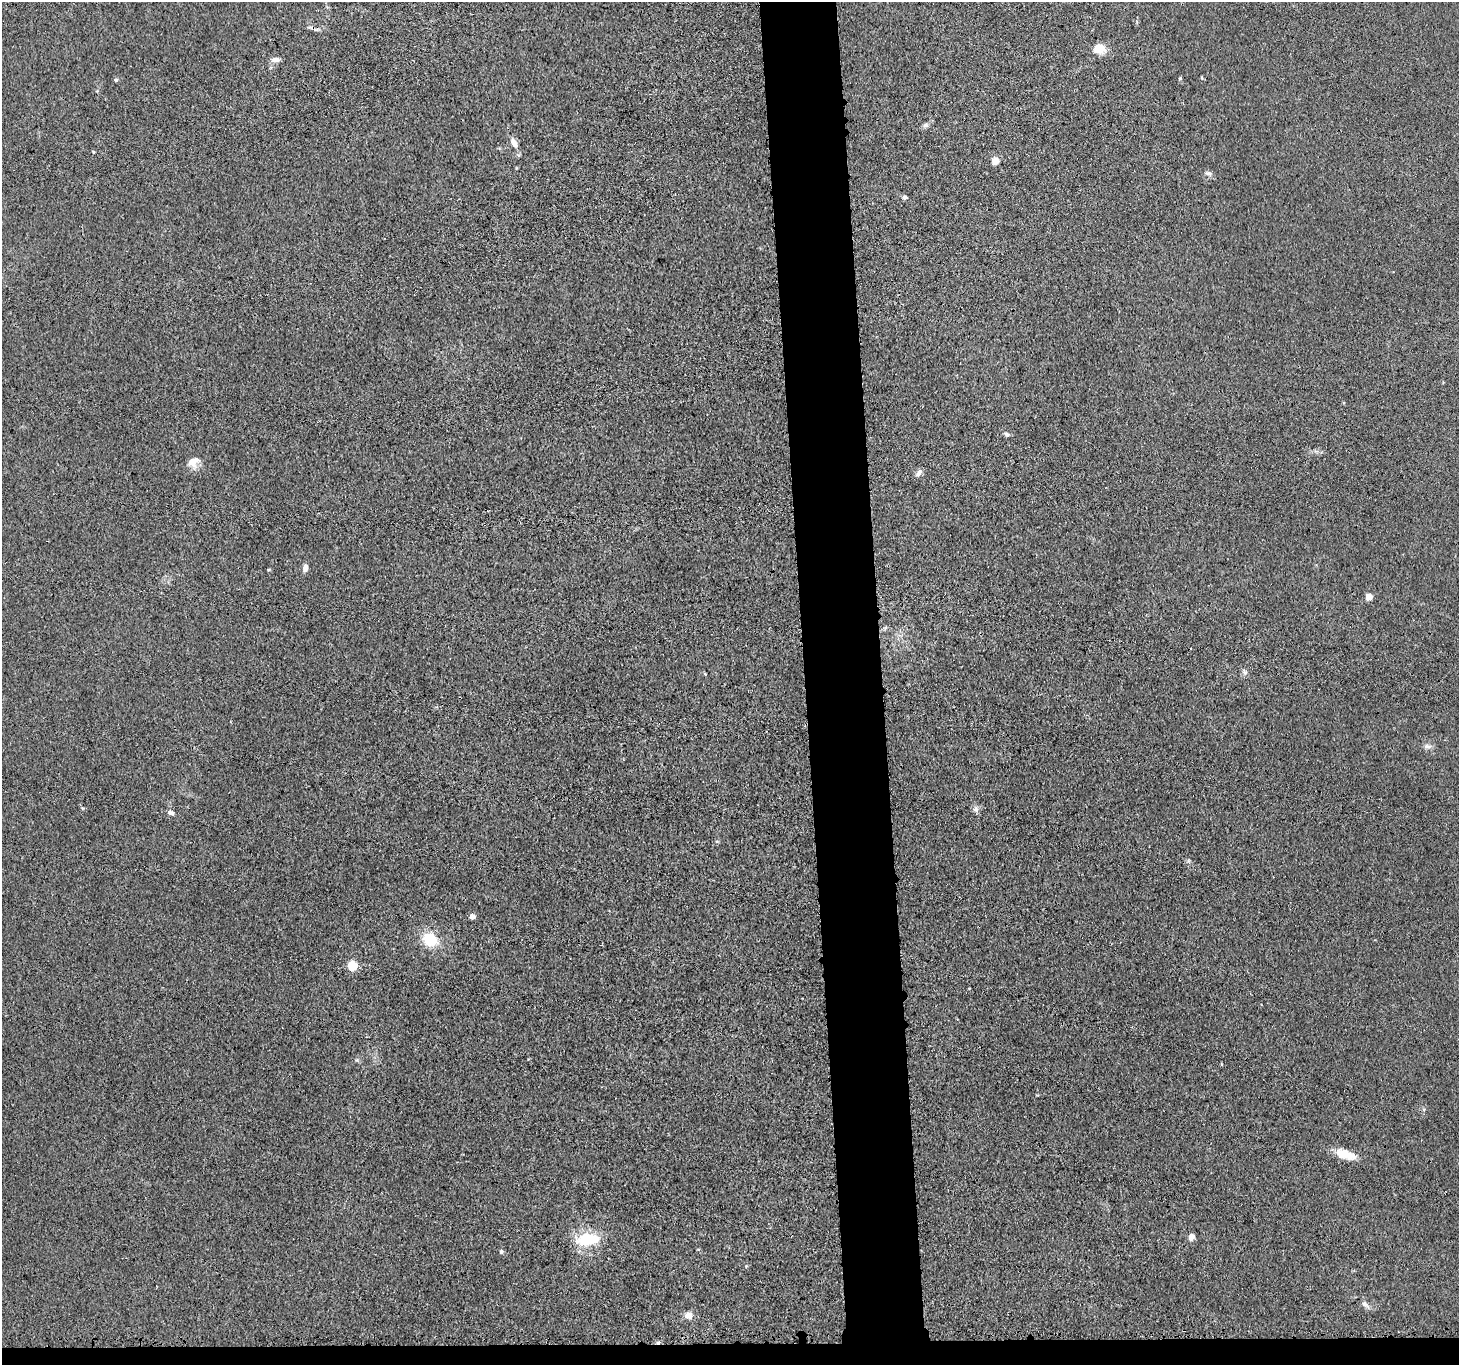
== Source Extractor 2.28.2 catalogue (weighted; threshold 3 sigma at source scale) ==
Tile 8 of 3 x 3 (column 2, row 3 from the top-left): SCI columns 1481-2937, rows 138-1500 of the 4416 x 4389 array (HDU 1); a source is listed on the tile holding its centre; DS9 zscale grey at full resolution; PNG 1461 x 1367 px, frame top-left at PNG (2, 2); no overlay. Shown black and unused: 7% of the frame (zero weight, under 3 of 4 exposures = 3% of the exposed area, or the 3 px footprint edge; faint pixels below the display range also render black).
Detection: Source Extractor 2.28.2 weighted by HDU 2 'WHT'; one run over the whole footprint, this tile lists its part. Background 0.0279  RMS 0.0041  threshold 0.0186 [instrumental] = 3 sigma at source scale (4.5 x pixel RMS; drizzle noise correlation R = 1.50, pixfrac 1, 0.05/0.05 arcsec/px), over >= 5 px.
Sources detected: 30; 1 inside a brighter object's white glare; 1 cosmic-ray / hot-pixel residue — not listed; the other 28 listed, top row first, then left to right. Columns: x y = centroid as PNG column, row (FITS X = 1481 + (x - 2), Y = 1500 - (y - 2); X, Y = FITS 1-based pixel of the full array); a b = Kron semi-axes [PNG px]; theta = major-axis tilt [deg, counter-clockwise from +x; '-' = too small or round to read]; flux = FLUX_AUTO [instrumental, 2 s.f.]
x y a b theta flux
1099 49 14 13 - 5.1
275 59 11 6 -1 2.1
116 80 5 4 - 0.6
926 125 8 6 16 1.1
514 143 14 7 -61 2.9
995 161 5 4 - 12
1209 173 10 5 -8 1.2
905 197 6 5 - 1
1007 434 7 5 -40 0.88
192 461 14 11 -52 3.9
919 473 10 6 53 1.7
305 568 9 6 80 2
1369 597 5 5 - 6.8
1245 672 7 5 -42 1
1427 746 11 5 -7 1.5
82 808 5 3 - 0.42
976 809 8 8 - 1.5
171 813 9 6 -14 1.3
472 916 4 4 - 3.6
430 940 14 12 -31 13
352 965 5 5 - 26
357 1060 6 4 -44 0.64
1346 1154 26 10 -18 7
1191 1237 7 5 59 2.3
587 1239 27 15 10 16
501 1251 5 4 - 1.1
1365 1304 10 7 -43 1.7
688 1315 10 8 -8 3.2